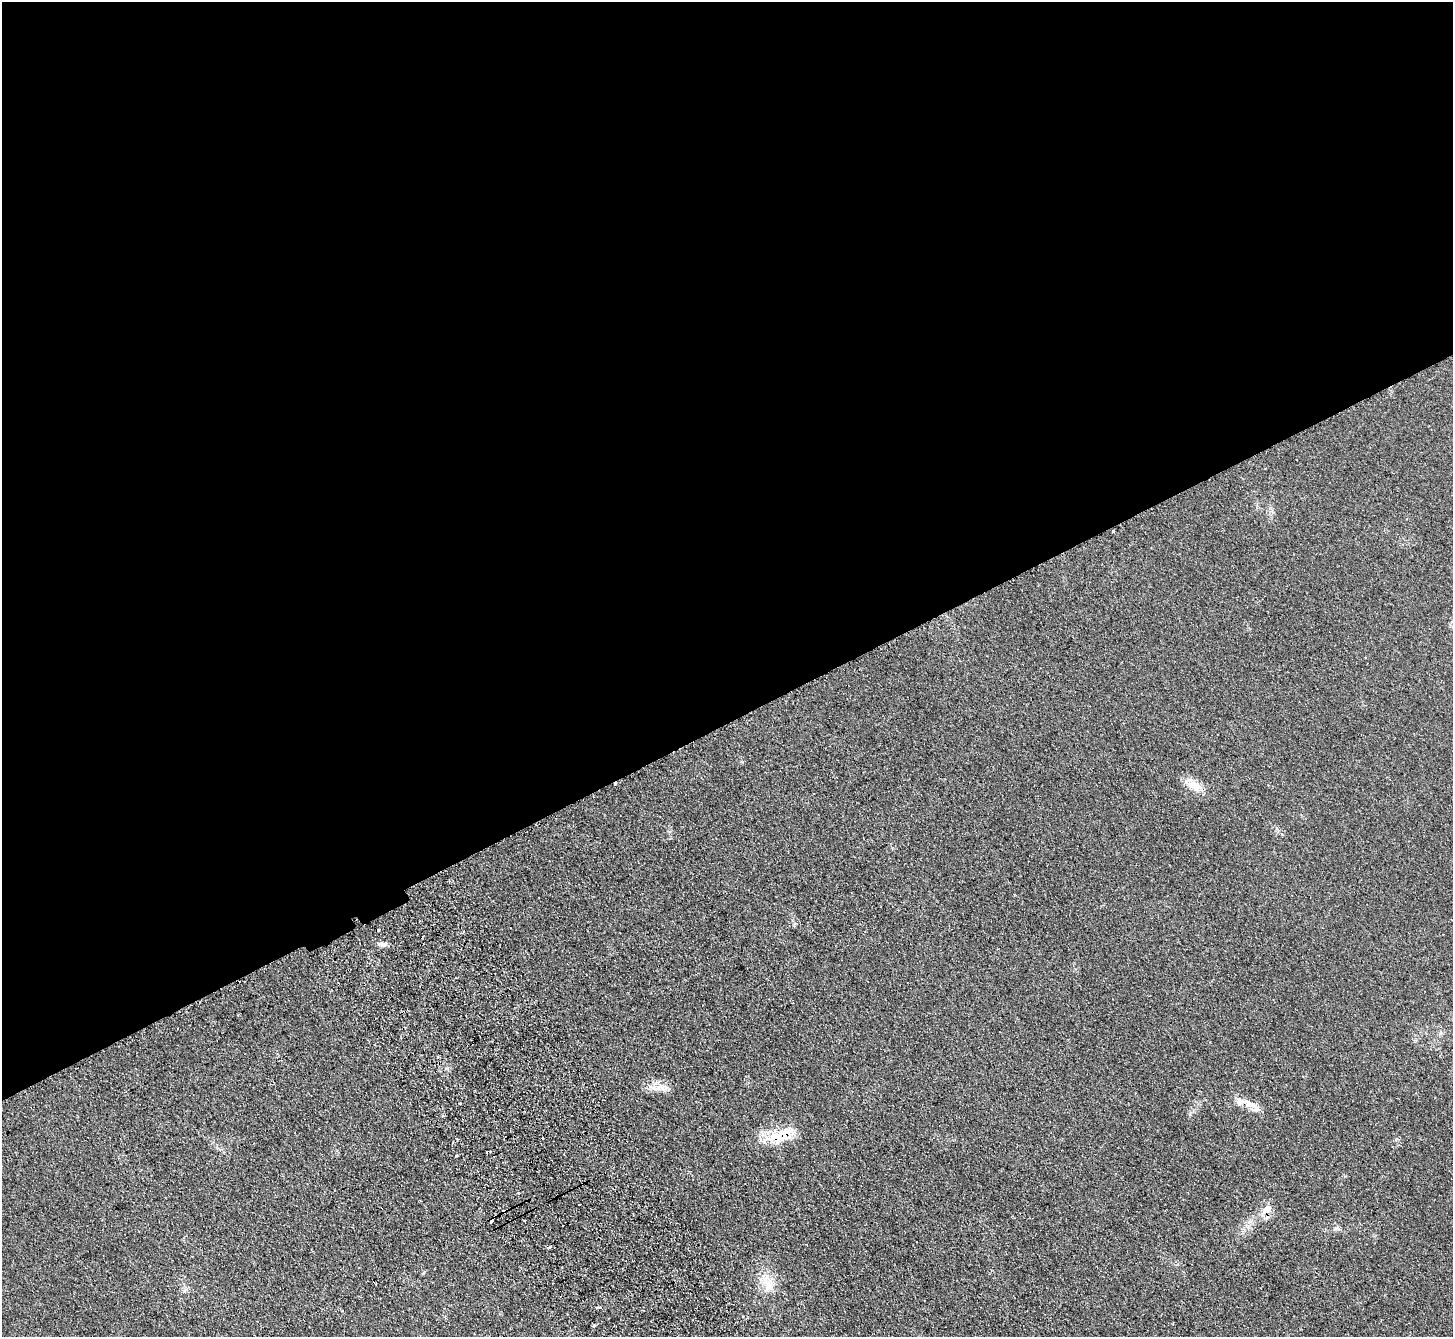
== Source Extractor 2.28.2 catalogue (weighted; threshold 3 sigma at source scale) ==
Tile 2 of 4 x 4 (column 2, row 1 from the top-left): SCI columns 1500-2950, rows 4195-5529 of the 5902 x 5856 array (HDU 1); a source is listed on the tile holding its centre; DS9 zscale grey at full resolution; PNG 1455 x 1339 px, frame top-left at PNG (2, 2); no overlay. Shown black and unused: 54% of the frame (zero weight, under 2 of 3 exposures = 3% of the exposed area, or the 3 px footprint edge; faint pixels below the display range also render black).
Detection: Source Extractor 2.28.2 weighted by HDU 2 'WHT'; one run over the whole footprint, this tile lists its part. Background 0.107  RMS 0.011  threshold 0.0477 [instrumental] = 3 sigma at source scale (4.5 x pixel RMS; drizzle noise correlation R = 1.50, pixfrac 1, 0.05/0.05 arcsec/px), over >= 5 px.
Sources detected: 26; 7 cosmic-ray / hot-pixel residue — not listed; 3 inside a brighter listed object's ellipse — not listed separately; the other 16 listed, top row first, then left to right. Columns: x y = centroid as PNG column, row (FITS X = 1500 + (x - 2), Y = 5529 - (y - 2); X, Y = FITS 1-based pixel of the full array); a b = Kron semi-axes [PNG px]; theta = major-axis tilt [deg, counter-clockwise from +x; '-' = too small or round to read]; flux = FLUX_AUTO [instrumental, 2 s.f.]
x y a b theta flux
1113 532 3 3 - 2.9
1194 785 24 11 -28 13
382 944 12 5 -6 4.1
662 1088 12 8 -39 8
1253 1105 15 7 -26 7.9
785 1133 33 17 34 31
487 1152 3 2 - 1.1
456 1156 3 3 - 2.1
518 1193 3 3 - 1.9
579 1205 3 2 - 0.97
1266 1210 15 9 40 11
524 1220 2 2 - 1.2
550 1247 5 3 - 1.3
768 1284 24 14 -64 19
597 1307 4 3 - 3.6
594 1326 3 3 - 1.9
Overlapping masked pixels (flux is a lower limit): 2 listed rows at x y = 785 1133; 1266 1210
Unlisted compact peaks at least as high as the median listed source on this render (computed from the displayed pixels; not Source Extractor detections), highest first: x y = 1190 1114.